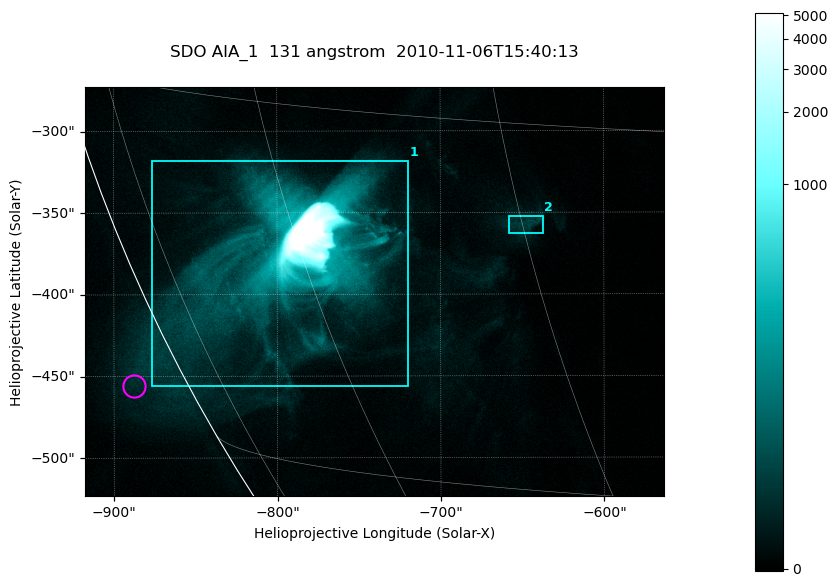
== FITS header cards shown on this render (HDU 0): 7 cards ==
TELESCOP= 'SDO     '           /
INSTRUME= 'AIA_1   '           /
WAVELNTH=                  131 /
WAVEUNIT= 'angstrom'           /
DATE-OBS= '2010-11-06T15:40:13.27' /
CTYPE1  = 'HPLN-TAN'           /
CTYPE2  = 'HPLT-TAN'           /

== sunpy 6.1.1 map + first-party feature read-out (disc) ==
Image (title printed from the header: SDO AIA_1  131 angstrom  2010-11-06T15:40:13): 590 x 417 px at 0.601 arcsec/px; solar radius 968 arcsec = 1612 px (partial field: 2.7% of the solar disc is inside the frame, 89% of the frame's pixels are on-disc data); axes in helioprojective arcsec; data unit not stated in the header (colour bar unlabelled)
Pointing: header CRPIX1/2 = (2045.07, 2040.72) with CRVAL1/2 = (0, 0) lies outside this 590 x 417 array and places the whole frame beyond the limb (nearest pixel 1.35 R_sun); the SolarSoft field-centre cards XCEN/YCEN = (-740.2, -398.3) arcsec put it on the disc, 766 arcsec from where CRPIX/CRVAL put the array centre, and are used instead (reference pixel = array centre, CRVAL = XCEN/YCEN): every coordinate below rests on XCEN/YCEN
Orientation: roll -0.139 deg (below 1 deg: not rotated)
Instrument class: DISC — disc imager (sunpy class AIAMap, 131 A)
Bright regions (active regions / flare kernels): reference = the on-disc median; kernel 5 px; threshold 5 sigma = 32.6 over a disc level ~6.08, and >= 1.15x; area >= 246 px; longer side >= 5 px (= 3 arcsec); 2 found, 2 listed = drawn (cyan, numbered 1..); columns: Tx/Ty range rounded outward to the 2 arcsec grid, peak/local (2 s.f.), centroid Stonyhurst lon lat
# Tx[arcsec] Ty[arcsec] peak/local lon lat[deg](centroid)
1 -878..-718 -458..-318 2551 -62 -21
2 -658..-636 -364..-352 9.1 -45 -19
Off-limb structures (1.02-1.3 R_sun): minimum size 123 px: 1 found; the strongest spans PA ~115..120 deg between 1.02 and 1.06 R_sun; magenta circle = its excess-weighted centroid (no pixel of it reaches 25% of the colour bar: the marked point is dim): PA ~115 deg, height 1.03 R_sun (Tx ~-888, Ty ~-456 arcsec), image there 3.5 x the reference